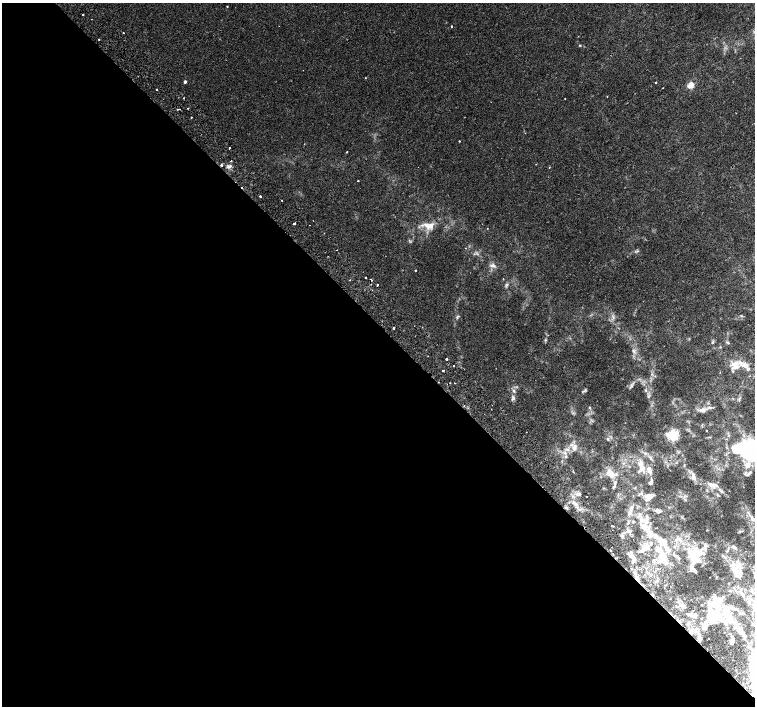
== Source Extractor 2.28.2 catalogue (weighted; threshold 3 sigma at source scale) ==
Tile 9 of 4 x 4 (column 1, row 3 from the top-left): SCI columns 45-1549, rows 1605-3012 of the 6116 x 6089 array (HDU 1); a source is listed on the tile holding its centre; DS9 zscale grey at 2 x 2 block average (1 PNG px = mean of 2 x 2 image px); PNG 757 x 708 px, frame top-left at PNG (2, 3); no overlay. Shown black and unused: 54% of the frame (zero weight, under 2 of 3 exposures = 3% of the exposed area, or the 3 px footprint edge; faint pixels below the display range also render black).
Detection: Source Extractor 2.28.2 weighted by HDU 2 'WHT'; one run over the whole footprint, this tile lists its part. Background 0.00381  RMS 0.0025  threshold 0.0111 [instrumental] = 3 sigma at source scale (4.5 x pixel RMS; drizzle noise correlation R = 1.50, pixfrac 1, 0.0396/0.0396 arcsec/px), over >= 5 px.
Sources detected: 123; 7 cosmic-ray / hot-pixel residue — not listed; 29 inside a brighter listed object's ellipse — not listed separately; the other 87 listed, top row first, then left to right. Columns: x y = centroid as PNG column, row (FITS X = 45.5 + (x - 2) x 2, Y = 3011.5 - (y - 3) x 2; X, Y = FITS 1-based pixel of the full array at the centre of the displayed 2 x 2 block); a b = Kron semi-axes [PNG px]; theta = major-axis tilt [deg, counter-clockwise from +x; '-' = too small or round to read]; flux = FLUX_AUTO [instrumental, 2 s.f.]
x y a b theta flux
227 6 2 2 - 0.37
83 15 2 2 - 1.1
451 26 2 2 - 0.77
123 33 2 2 - 0.37
99 39 2 2 - 0.24
580 45 3 2 - 0.54
365 78 2 2 - 0.26
185 82 2 2 - 1.5
656 82 2 2 - 0.4
690 85 3 3 - 18
157 89 2 2 - 0.65
607 97 2 2 - 0.26
565 99 2 2 - 0.77
188 108 2 2 - 0.32
191 117 2 2 - 0.6
459 141 2 2 - 0.6
229 148 2 2 - 1.7
347 152 2 2 - 0.48
231 161 2 2 - 1.6
221 165 2 2 - 2.1
229 166 6 4 15 1.4
358 181 2 2 - 0.37
260 196 2 2 - 2.8
282 200 2 2 - 0.48
294 223 2 2 - 1.8
429 226 15 8 -7 5.4
493 265 5 5 - 1.6
415 270 2 2 - 1
366 278 2 2 - 1.9
349 280 2 2 - 0.75
371 280 2 2 - 2.4
507 284 5 4 - 0.85
377 285 2 2 - 0.44
393 328 2 2 - 1.8
728 343 4 2 - 0.45
446 359 2 2 - 3.4
453 365 2 2 - 1.2
735 365 12 10 -80 5.8
748 369 6 4 -78 1
443 370 2 2 - 1.5
454 383 2 2 - 1.3
585 390 5 3 - 0.78
513 398 7 4 90 1.4
739 399 6 2 -85 0.54
492 405 2 2 - 0.24
589 407 3 2 - 0.45
491 409 2 2 - 0.21
703 410 9 5 17 2.2
706 430 2 2 - 1.3
673 435 4 3 - 79
574 448 9 4 83 2
752 448 27 23 79 27
566 456 5 3 - 0.82
641 469 17 10 86 7
610 473 14 9 -43 6
693 476 9 5 -85 2.2
651 482 8 4 74 1.4
711 484 9 6 -12 2.8
613 487 5 3 - 0.77
720 490 4 2 - 0.53
587 497 2 2 - 0.37
649 497 9 7 -16 3.4
574 503 5 4 - 1.6
658 511 7 5 -16 1.5
629 512 11 4 61 2.4
754 519 9 3 -24 1.9
633 522 3 3 - 0.41
612 526 2 2 - 0.53
650 533 16 7 -83 6.5
665 543 15 7 -82 6.1
706 545 6 4 -32 1.2
647 547 9 6 -48 3
734 547 7 3 -40 1
657 550 4 2 - 0.55
639 552 3 2 - 0.63
660 555 14 4 51 4.2
632 556 7 3 -55 1.6
695 557 22 13 -54 13
663 560 10 6 -1 4
737 574 38 9 -59 14
636 577 11 3 -62 2.4
710 577 2 2 - 0.45
743 613 4 3 - 0.58
715 617 24 17 -13 25
740 630 11 7 -57 3.8
732 641 7 3 76 1.9
753 694 5 4 - 1.7
Overlapping masked pixels (flux is a lower limit): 4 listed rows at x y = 221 165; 371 280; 636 577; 753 694
Isophote crosses this tile's border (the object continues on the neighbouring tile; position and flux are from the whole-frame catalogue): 3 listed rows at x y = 752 448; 754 519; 753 694
Diffuse or blended objects may show on this block-average render without a row.